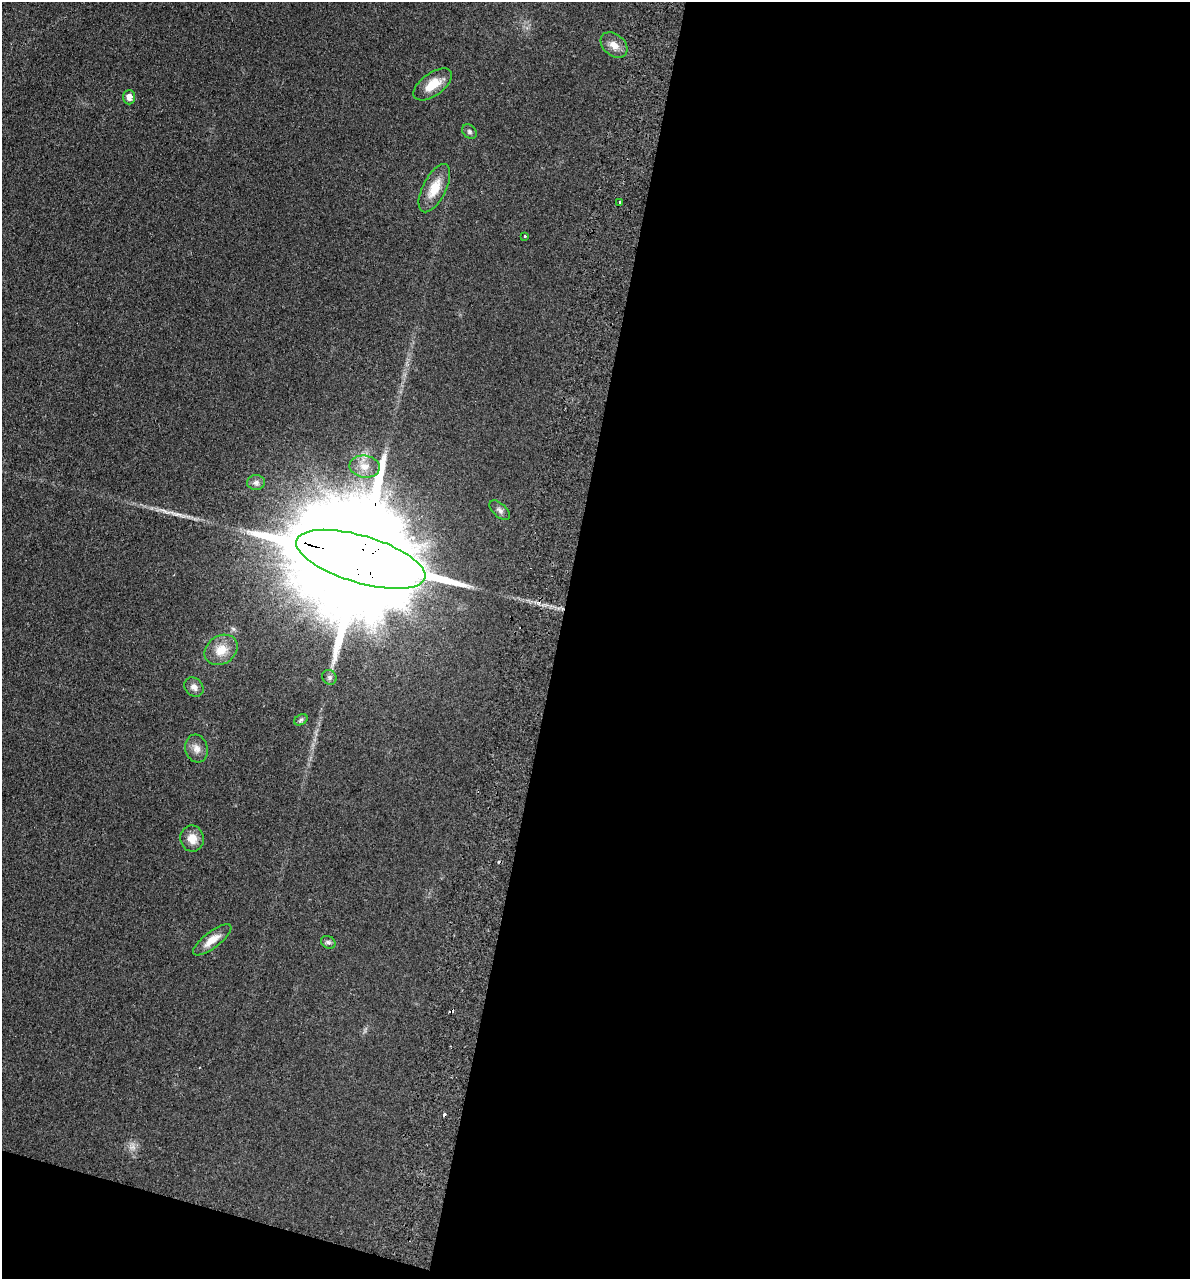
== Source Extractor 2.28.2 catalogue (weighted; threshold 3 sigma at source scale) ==
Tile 16 of 4 x 4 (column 4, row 4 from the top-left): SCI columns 3745-4932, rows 17-1293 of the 5237 x 5141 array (HDU 1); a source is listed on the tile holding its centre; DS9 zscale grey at full resolution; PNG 1192 x 1281 px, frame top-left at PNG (2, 2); each listed source drawn as its Kron ellipse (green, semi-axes under 4 px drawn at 4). Shown black and unused: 55% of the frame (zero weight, under 2 of 3 exposures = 3% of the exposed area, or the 3 px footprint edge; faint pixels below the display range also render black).
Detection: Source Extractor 2.28.2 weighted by HDU 2 'WHT'; one run over the whole footprint, this tile lists its part. Background 0.191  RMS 0.012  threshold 0.055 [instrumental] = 3 sigma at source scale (4.5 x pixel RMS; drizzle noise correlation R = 1.50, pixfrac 1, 0.05/0.05 arcsec/px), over >= 5 px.
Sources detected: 21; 2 cosmic-ray / hot-pixel residue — neither listed nor drawn; the other 19 listed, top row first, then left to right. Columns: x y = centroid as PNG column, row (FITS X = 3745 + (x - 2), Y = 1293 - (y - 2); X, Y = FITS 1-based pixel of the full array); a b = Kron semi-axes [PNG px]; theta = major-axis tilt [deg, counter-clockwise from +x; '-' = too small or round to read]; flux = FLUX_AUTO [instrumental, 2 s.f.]
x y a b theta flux
614 45 15 10 -41 11
433 84 22 11 36 21
129 97 7 6 - 7.5
469 132 8 6 -47 2.8
434 188 26 11 63 23
619 202 3 2 - 2.2
525 236 3 3 - 3
365 466 15 11 -8 12
256 482 9 7 3 4.5
500 510 12 6 -43 4.2
361 559 67 23 -16 71000
221 650 17 14 35 18
329 677 8 6 -45 2.9
194 687 11 8 -42 6.1
301 720 7 5 31 2.2
196 749 14 11 -74 8.8
192 839 13 11 -79 14
212 940 23 8 37 14
328 942 7 6 - 3
Overlapping masked pixels (flux is a lower limit): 1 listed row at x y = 361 559